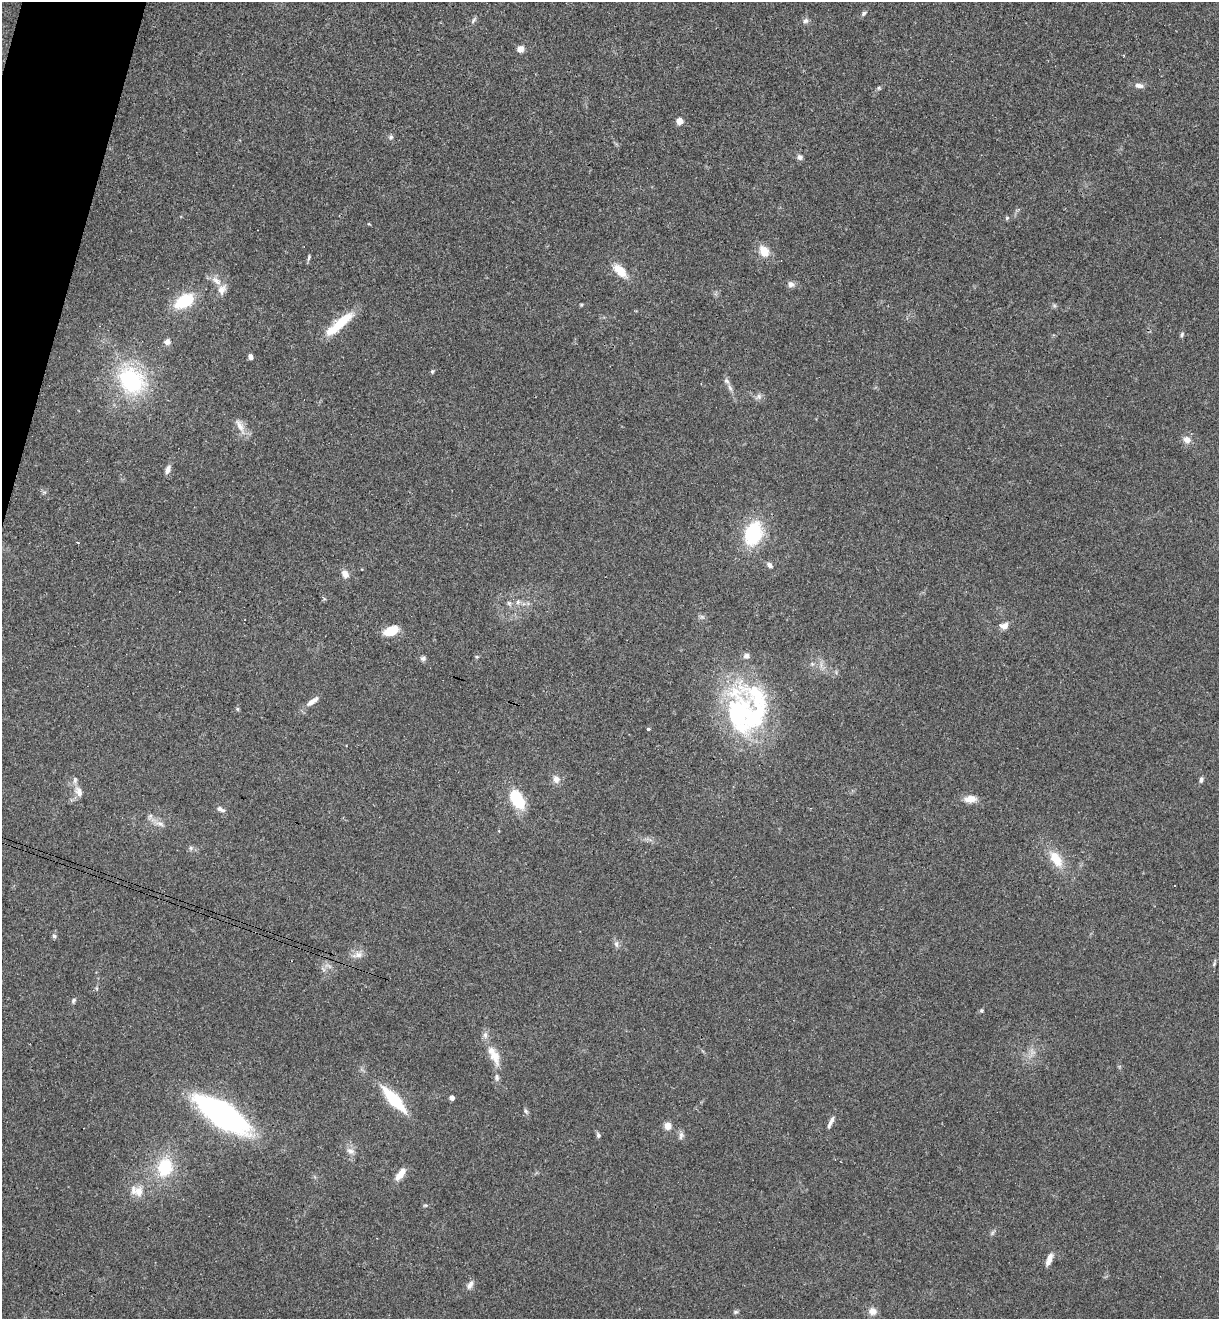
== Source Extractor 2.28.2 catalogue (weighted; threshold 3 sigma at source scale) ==
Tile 11 of 4 x 4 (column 3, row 3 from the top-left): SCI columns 2619-3835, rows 1342-2658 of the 5364 x 5313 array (HDU 1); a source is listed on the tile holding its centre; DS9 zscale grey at full resolution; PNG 1221 x 1321 px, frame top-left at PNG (2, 2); no overlay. Shown black and unused: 2% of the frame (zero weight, under 3 of 4 exposures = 6% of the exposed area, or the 3 px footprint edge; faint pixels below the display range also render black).
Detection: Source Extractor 2.28.2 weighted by HDU 2 'WHT'; one run over the whole footprint, this tile lists its part. Background 0.188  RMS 0.0075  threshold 0.0338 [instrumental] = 3 sigma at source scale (4.5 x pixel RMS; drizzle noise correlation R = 1.50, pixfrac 1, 0.05/0.05 arcsec/px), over >= 5 px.
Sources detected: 89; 1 too faint to see at this stretch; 1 inside a brighter object's white glare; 3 cosmic-ray / hot-pixel residue — not listed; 6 inside a brighter listed object's ellipse — not listed separately; the other 78 listed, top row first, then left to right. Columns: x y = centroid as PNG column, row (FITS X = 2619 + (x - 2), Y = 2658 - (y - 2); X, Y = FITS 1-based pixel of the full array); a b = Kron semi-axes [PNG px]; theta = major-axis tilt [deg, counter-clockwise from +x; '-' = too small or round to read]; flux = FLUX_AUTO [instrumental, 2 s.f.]
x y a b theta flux
864 13 8 5 49 1.5
473 20 11 4 54 1.7
806 21 8 7 - 2.2
520 49 7 7 - 5
1139 85 11 6 -9 3.3
879 88 5 5 - 1
680 121 5 5 - 12
391 137 7 6 - 1.6
800 157 8 6 -24 2.4
1007 218 6 5 - 1.1
369 224 5 3 - 0.62
764 251 14 10 -51 10
309 258 10 3 79 1.4
620 271 19 9 -45 13
216 281 16 8 -38 6.2
791 284 8 8 - 2.9
184 301 21 12 32 31
339 324 39 9 41 26
1182 334 7 5 74 1.4
167 342 7 7 - 3.3
250 357 5 4 - 2.7
432 371 6 4 68 1.1
131 381 31 25 -49 73
730 388 11 5 -64 2.7
759 396 8 7 - 2.6
240 426 24 8 -64 6.8
1187 440 10 9 - 4.8
168 469 11 6 68 3.5
753 534 25 18 73 47
770 565 7 5 -51 2.3
345 574 9 7 -54 4.7
518 602 6 6 - 2.1
702 617 7 4 -18 1.4
1004 626 9 8 - 4.9
391 631 16 9 24 13
746 656 8 7 - 3.2
477 657 6 4 0 0.83
423 658 8 6 -7 1.9
313 701 21 6 36 5.2
237 709 6 4 -70 0.99
736 712 71 24 -83 88
648 729 3 3 - 2
556 779 11 9 -59 4.4
1201 780 7 5 65 2.2
79 792 14 9 -65 6.2
517 799 20 11 -61 31
970 799 13 8 1 8.3
220 809 11 5 -27 2.8
150 816 7 6 - 2.1
160 824 12 5 -17 3.4
191 848 6 4 90 1.3
1056 859 22 12 -56 16
1174 886 3 2 - 1.5
54 936 6 5 - 1.4
616 944 10 6 -85 2.5
358 955 15 8 14 5.1
1214 964 6 4 49 1
73 1000 7 5 56 1.4
981 1010 5 4 - 1.1
494 1056 23 13 -66 11
497 1077 10 6 -80 2.4
452 1098 4 4 - 4.3
394 1099 30 9 -48 39
526 1111 6 5 - 1.4
223 1114 40 15 -33 250
830 1122 17 5 65 3.5
668 1126 8 8 - 5.6
598 1135 7 5 -65 1.6
681 1135 12 6 86 2.5
350 1151 11 7 -20 3.7
165 1167 20 16 77 33
401 1174 16 7 52 8.3
139 1191 15 13 -87 9.5
425 1205 6 4 1 0.94
1049 1259 15 6 70 6
470 1285 12 7 60 3.5
872 1311 10 9 - 5.1
735 1312 7 5 16 1.3